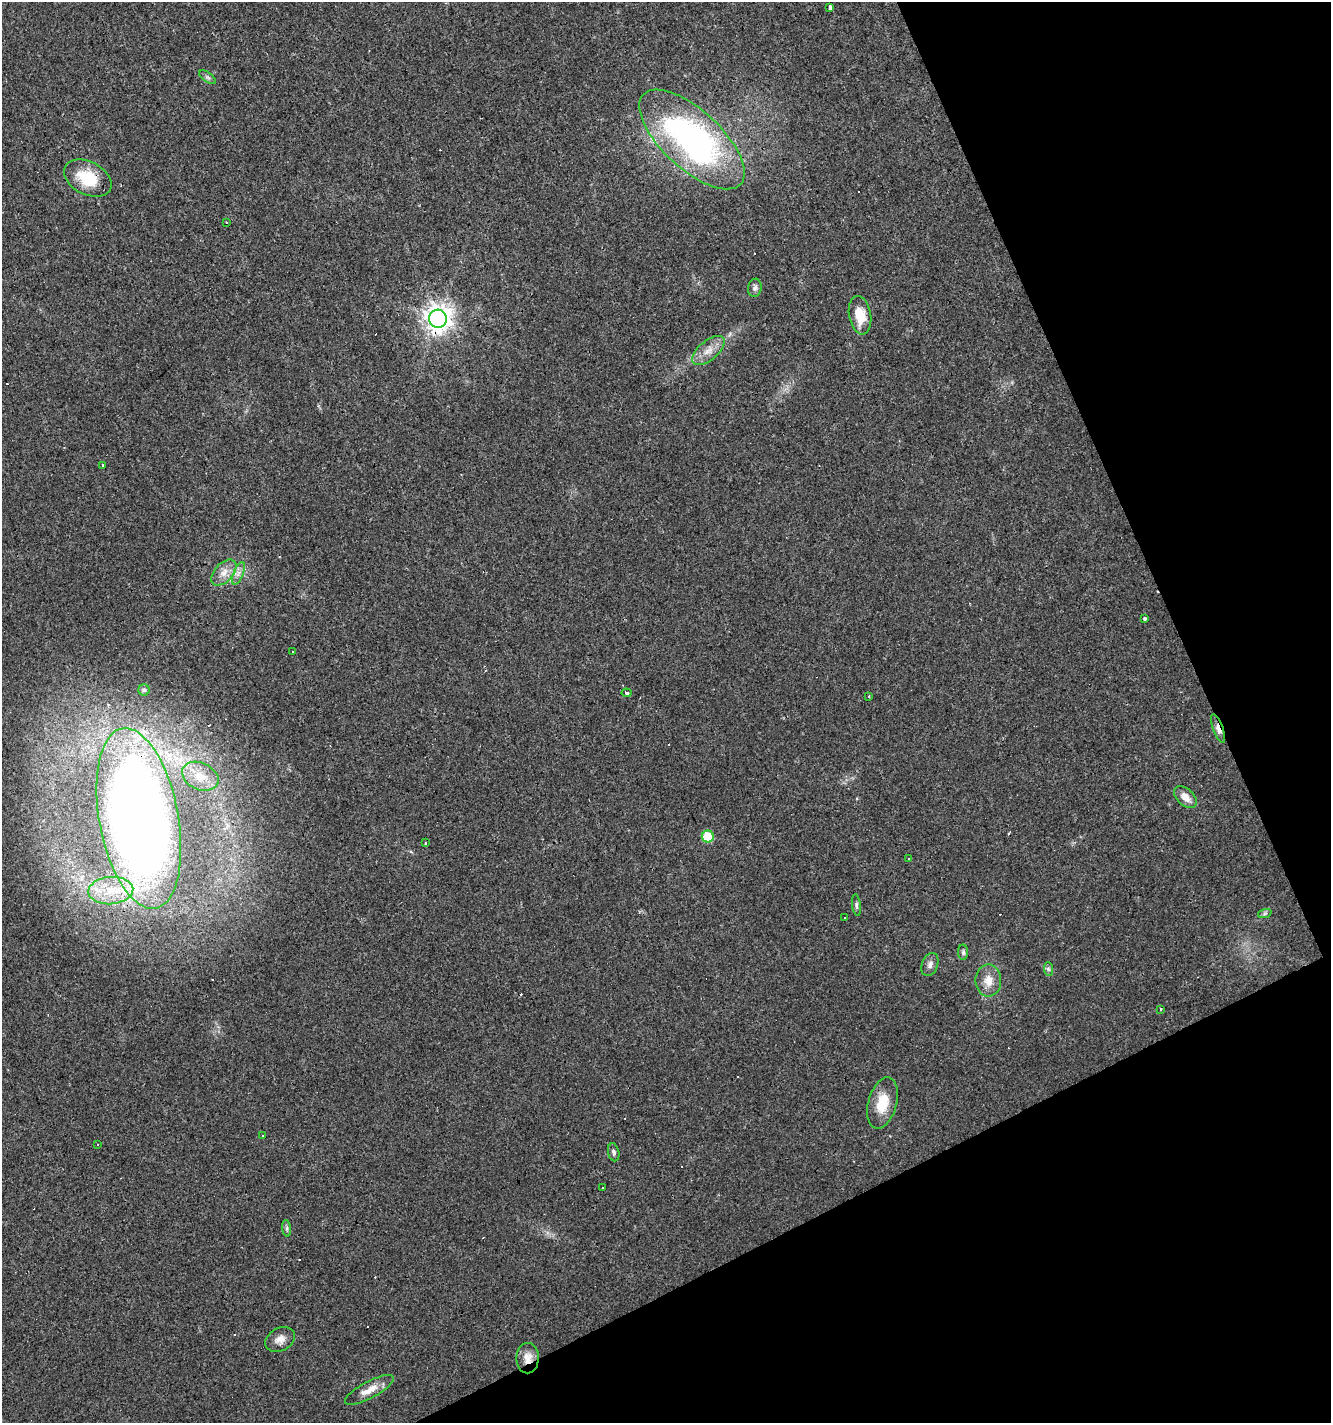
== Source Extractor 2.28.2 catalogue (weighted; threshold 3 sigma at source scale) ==
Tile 12 of 4 x 4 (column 4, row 3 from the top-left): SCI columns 4133-5461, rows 1421-2841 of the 5550 x 5682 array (HDU 1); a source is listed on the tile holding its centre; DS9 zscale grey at full resolution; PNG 1333 x 1425 px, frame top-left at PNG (2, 2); each listed source drawn as its Kron ellipse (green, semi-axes under 4 px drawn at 4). Shown black and unused: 23% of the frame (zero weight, under 3 of 4 exposures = <1% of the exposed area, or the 3 px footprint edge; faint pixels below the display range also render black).
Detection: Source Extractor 2.28.2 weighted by HDU 2 'WHT'; one run over the whole footprint, this tile lists its part. Background 0.0143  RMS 0.0028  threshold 0.0127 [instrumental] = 3 sigma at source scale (4.5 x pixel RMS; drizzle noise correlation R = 1.50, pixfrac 1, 0.0396/0.0396 arcsec/px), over >= 5 px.
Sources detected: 65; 22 cosmic-ray / hot-pixel residue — neither listed nor drawn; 1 inside a brighter listed object's ellipse — not listed separately; the other 42 listed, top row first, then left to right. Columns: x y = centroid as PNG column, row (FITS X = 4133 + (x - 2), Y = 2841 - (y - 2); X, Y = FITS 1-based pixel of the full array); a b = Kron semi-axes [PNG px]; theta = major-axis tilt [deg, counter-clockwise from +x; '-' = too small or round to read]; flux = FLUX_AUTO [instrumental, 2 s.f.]
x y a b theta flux
830 7 4 3 - 3.6
207 77 9 4 -35 0.66
692 139 66 29 -43 84
88 178 25 16 -27 11
227 223 3 3 - 1.4
755 288 9 6 81 0.88
860 315 19 11 -80 5.8
438 319 9 9 - 300
708 351 19 9 39 3.4
103 466 3 3 - 1.5
224 573 15 9 47 2.8
238 573 12 5 66 1.3
1144 618 3 3 - 1.7
293 651 3 3 - 4
144 690 5 5 - 0.48
626 693 5 4 - 1.7
869 696 3 3 - 0.82
1218 728 15 5 -71 1.5
200 776 19 13 -24 5.1
1185 797 13 8 -42 2.6
139 818 91 39 -79 380
708 836 6 6 - 11
425 843 3 3 - 0.99
908 859 3 3 - 0.48
111 891 22 13 5 8.5
856 905 11 4 -84 0.64
1265 913 7 4 19 0.49
845 918 3 3 - 0.75
963 952 8 5 90 0.65
930 965 12 8 68 1.3
1048 969 7 4 -88 0.56
988 981 16 13 89 3.6
1160 1009 4 3 - 2
882 1103 26 14 75 6.9
263 1136 3 3 - 0.59
97 1145 3 2 - 0.41
614 1152 9 5 -77 0.78
602 1188 3 2 - 0.26
287 1228 8 4 -83 0.6
280 1339 16 11 30 2.4
528 1358 15 11 89 3.1
369 1390 27 8 28 3.5
Overlapping masked pixels (flux is a lower limit): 6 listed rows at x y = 692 139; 88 178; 438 319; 1218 728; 139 818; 528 1358